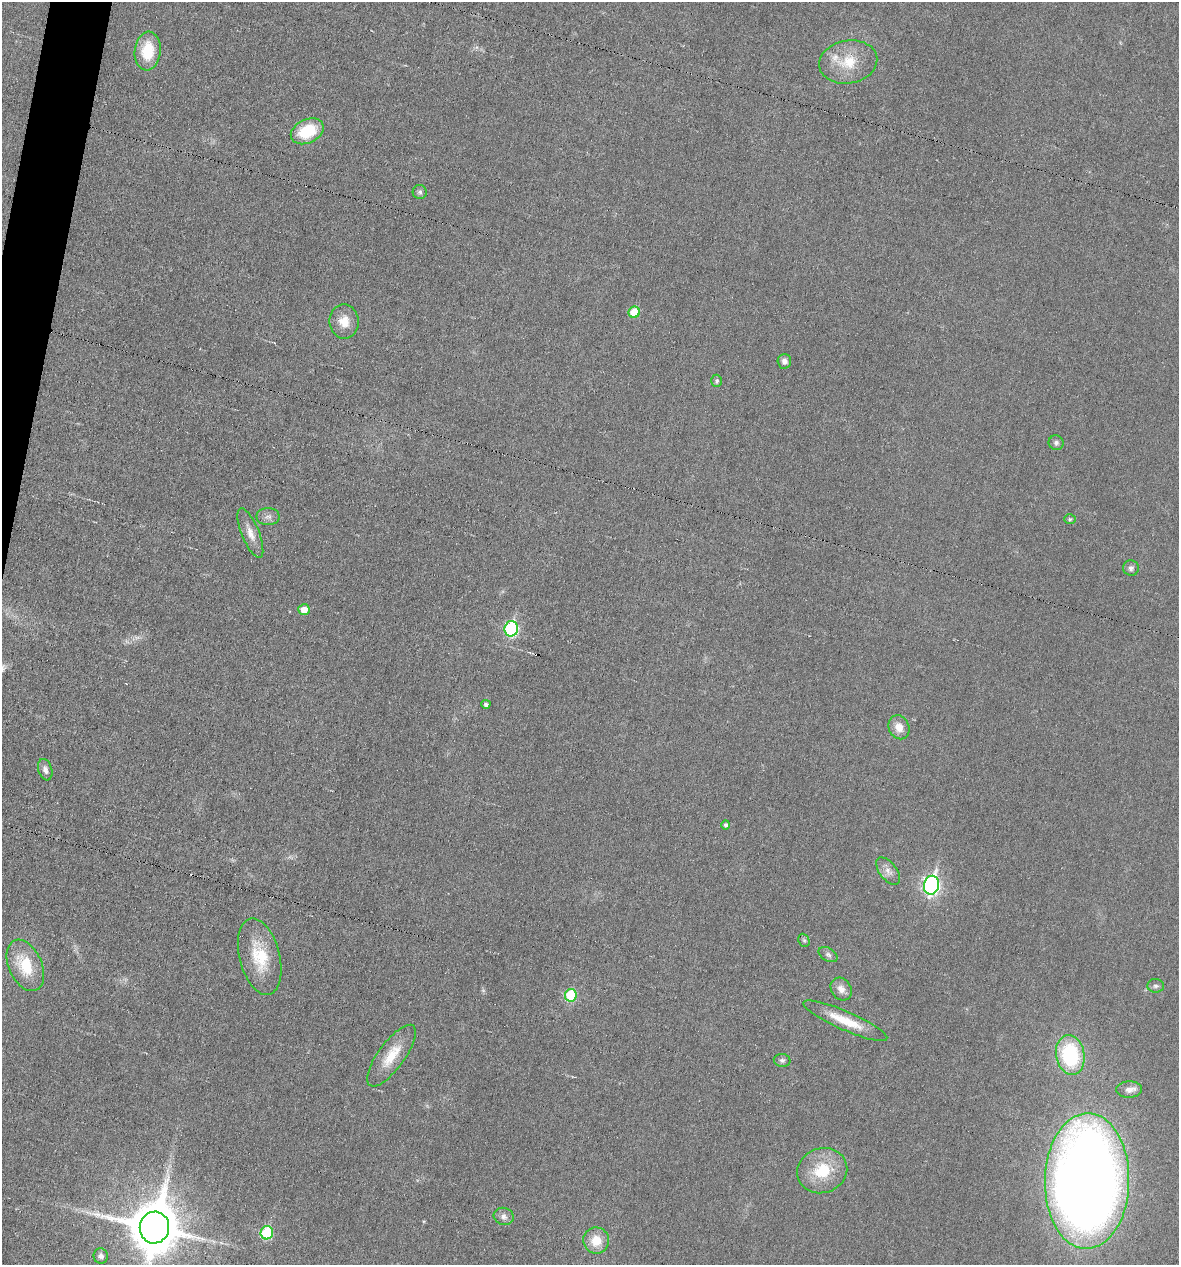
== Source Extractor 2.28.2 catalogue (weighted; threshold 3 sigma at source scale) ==
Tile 11 of 4 x 4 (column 3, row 3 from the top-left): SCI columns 2471-3647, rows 1264-2526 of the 5066 x 5052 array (HDU 1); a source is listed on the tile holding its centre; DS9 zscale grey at full resolution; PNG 1181 x 1267 px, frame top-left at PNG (2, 2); each listed source drawn as its Kron ellipse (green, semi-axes under 4 px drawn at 4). Shown black and unused: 2% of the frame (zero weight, under 3 of 6 exposures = <1% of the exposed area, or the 3 px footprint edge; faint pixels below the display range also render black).
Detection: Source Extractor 2.28.2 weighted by HDU 2 'WHT'; one run over the whole footprint, this tile lists its part. Background 0.0182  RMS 0.0035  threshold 0.0143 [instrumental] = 3 sigma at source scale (4.09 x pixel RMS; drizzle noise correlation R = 1.36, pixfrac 0.8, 0.05/0.05 arcsec/px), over >= 5 px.
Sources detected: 42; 1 too faint to see at this stretch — neither listed nor drawn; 1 inside a brighter listed object's ellipse — not listed separately; the other 40 listed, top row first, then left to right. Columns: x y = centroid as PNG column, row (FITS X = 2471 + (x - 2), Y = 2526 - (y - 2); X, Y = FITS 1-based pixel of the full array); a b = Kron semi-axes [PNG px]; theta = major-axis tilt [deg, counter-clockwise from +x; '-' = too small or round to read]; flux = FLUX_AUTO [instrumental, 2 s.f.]
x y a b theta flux
148 51 19 13 83 11
848 62 29 21 10 11
307 131 17 12 25 13
420 192 7 7 - 0.9
634 312 6 5 - 7.6
344 321 17 14 -82 5.1
784 361 7 7 - 1.5
717 381 6 5 - 0.75
1056 443 7 7 - 0.95
268 517 11 8 0 1.7
1070 519 6 5 - 0.48
250 533 26 8 -68 3.6
1131 568 8 7 - 1.1
304 610 5 5 - 3.6
511 629 8 6 77 40
486 704 4 4 - 0.92
899 727 12 10 -67 3.6
45 770 11 7 -72 1.6
726 825 5 4 - 0.9
888 871 16 8 -52 2.4
931 885 9 7 77 98
804 940 7 5 -66 0.57
828 955 10 6 -30 1.1
260 957 39 20 -76 14
25 965 27 16 -66 13
1156 986 8 7 - 0.97
841 989 12 10 -54 2.5
571 995 6 6 - 15
845 1021 45 9 -24 9.4
1070 1055 20 14 -79 29
391 1056 37 13 54 8.6
782 1060 8 6 -10 0.91
1129 1089 13 8 4 2
822 1171 25 22 20 13
1087 1181 68 42 89 460
504 1216 10 8 -17 1.7
154 1227 16 14 82 1800
267 1233 6 6 - 22
596 1241 13 13 - 6.2
101 1256 7 7 - 1.3
Isophote crosses this tile's border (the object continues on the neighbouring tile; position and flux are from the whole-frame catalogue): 1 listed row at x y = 154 1227